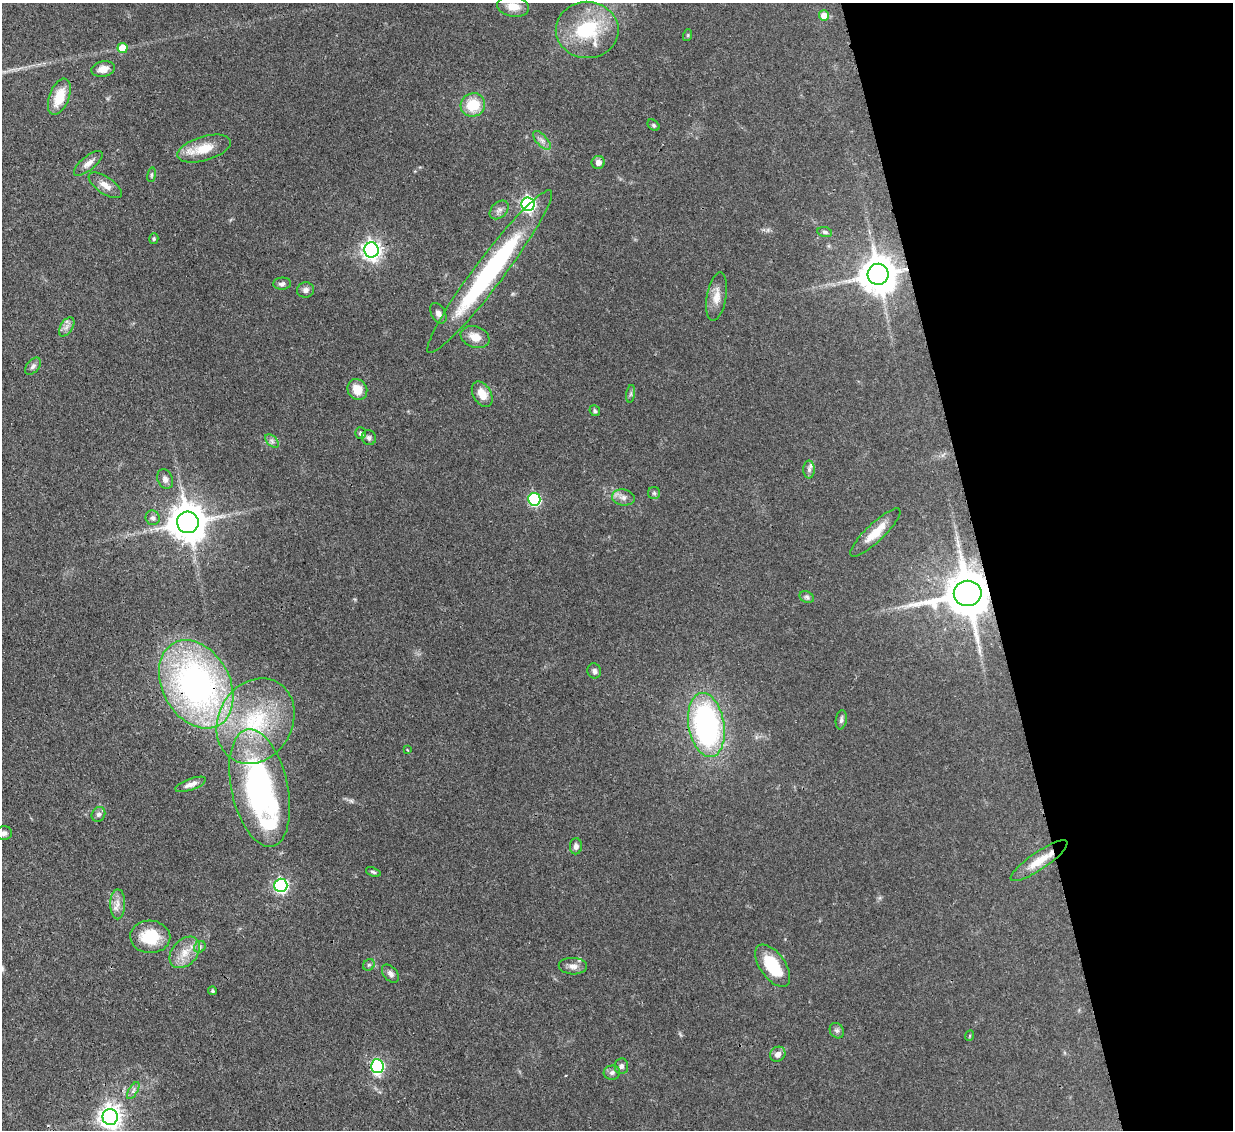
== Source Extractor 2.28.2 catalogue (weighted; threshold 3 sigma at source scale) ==
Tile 12 of 4 x 4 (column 4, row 3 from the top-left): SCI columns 3773-5003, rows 1342-2469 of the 5081 x 5061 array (HDU 1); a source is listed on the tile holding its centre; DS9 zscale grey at full resolution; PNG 1235 x 1132 px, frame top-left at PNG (2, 3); each listed source drawn as its Kron ellipse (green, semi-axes under 4 px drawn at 4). Shown black and unused: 20% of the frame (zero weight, under 3 of 4 exposures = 9% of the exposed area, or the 3 px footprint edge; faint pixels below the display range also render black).
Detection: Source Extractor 2.28.2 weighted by HDU 2 'WHT'; one run over the whole footprint, this tile lists its part. Background 0.0967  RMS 0.0047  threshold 0.021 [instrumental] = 3 sigma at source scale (4.5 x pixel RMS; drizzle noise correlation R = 1.50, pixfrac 1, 0.05/0.05 arcsec/px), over >= 5 px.
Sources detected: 80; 1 cosmic-ray / hot-pixel residue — neither listed nor drawn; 2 inside a brighter listed object's ellipse — not listed separately; the other 77 listed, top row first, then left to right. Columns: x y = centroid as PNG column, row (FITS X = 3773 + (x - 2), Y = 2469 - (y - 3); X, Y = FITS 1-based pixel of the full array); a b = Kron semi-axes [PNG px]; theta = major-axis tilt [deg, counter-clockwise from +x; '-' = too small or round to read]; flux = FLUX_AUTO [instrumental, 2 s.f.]
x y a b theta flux
513 7 16 10 -9 5.7
824 16 5 5 - 5.6
587 30 31 28 0 33
688 35 6 4 72 0.55
122 48 5 5 - 9.3
103 69 12 7 11 4
59 97 19 10 69 11
473 105 12 11 - 13
654 125 7 5 -41 0.85
542 140 12 5 -48 2
204 149 27 12 17 11
598 162 6 6 - 2.4
88 163 17 7 39 3.1
152 175 7 4 81 0.71
105 185 19 8 -33 4.3
528 204 7 6 - 110
499 210 11 7 44 2
825 232 7 5 -11 1.1
154 239 5 4 - 0.73
371 250 7 7 - 220
490 271 101 14 53 81
878 274 10 10 - 1200
282 284 9 6 3 1.6
305 290 8 7 - 1.9
717 297 24 9 80 5.6
438 313 11 7 -60 2.1
67 327 11 6 57 2.1
475 337 15 10 -20 6.1
33 366 10 6 49 1.5
357 389 11 9 -56 7.1
482 394 14 9 -59 6
631 394 9 4 81 1
595 411 6 5 - 0.95
361 433 5 5 - 1.3
369 438 7 7 - 1.3
272 441 8 5 -46 1.4
809 470 9 6 90 1.5
165 479 10 7 -68 2
654 493 6 6 - 0.93
623 497 11 8 -9 2.7
534 499 6 6 - 60
153 518 7 7 - 1.5
188 522 11 10 - 1200
875 533 33 9 44 9.2
968 593 14 12 10 2200
807 597 7 5 -23 1.2
594 671 7 7 - 1.6
196 684 47 34 -61 160
841 720 9 5 82 1.3
256 721 45 37 60 48
706 725 32 18 -80 100
407 750 4 3 - 0.42
191 784 16 5 20 2.9
260 788 60 28 -77 120
98 814 8 6 59 1.5
3 833 8 7 - 1.9
576 846 8 6 88 1.9
1039 861 34 8 34 8.7
373 872 7 4 -20 0.86
281 885 7 6 - 86
118 904 15 7 89 3.6
150 937 20 16 -2 16
200 947 6 5 - 0.95
185 952 18 12 48 7.2
369 965 6 5 - 0.96
573 966 14 8 -2 3
773 966 24 12 -55 19
390 974 10 6 -49 1.9
213 991 4 4 - 0.84
837 1031 8 6 -55 1.4
969 1036 5 3 - 0.43
778 1054 8 7 - 2.6
377 1066 7 6 - 72
621 1066 8 6 83 1.5
612 1073 8 7 - 1.5
133 1091 9 4 60 1.5
110 1117 8 7 - 350
Overlapping masked pixels (flux is a lower limit): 4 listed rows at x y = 878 274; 968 593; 196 684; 260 788
Isophote crosses this tile's border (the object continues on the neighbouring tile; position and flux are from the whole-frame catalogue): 1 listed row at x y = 3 833